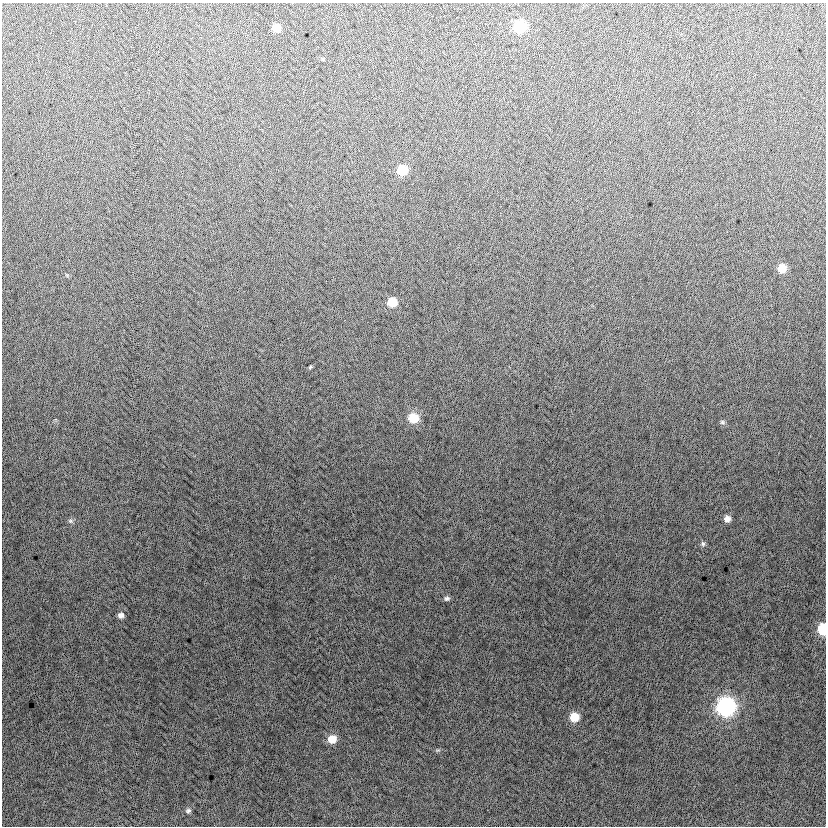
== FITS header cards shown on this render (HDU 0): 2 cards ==
NAXIS1  =                  824
NAXIS2  =                  824

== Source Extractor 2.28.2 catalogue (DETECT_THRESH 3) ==
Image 824 x 824 px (HDU 0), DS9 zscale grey, 1 PNG px = 1 image px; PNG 828 x 828 px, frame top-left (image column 1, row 824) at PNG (2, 3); no overlay
Background -4.01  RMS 13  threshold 37.7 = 3 sigma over >= 5 px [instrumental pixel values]
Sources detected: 19; all 19 listed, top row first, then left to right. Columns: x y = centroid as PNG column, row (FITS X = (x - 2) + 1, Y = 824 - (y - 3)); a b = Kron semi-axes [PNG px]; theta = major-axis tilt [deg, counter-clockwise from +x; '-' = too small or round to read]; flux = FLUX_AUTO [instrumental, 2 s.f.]
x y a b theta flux
520 26 8 8 - 53000
276 28 7 7 - 11000
323 59 6 3 -71 750
402 170 8 7 - 23000
782 268 8 8 - 12000
392 302 8 7 - 17000
310 367 3 3 - 900
413 418 9 9 - 20000
722 422 7 5 -17 1700
727 519 7 7 - 4600
70 521 7 5 -21 1800
703 544 7 6 - 2000
447 598 7 6 - 2200
121 615 8 7 - 3300
823 629 8 6 -90 37000
726 706 9 9 - 240000
574 717 8 8 - 17000
332 739 9 8 - 11000
188 811 7 6 - 2000
At the frame edge (FLAGS 8, measured only in part): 1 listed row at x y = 823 629